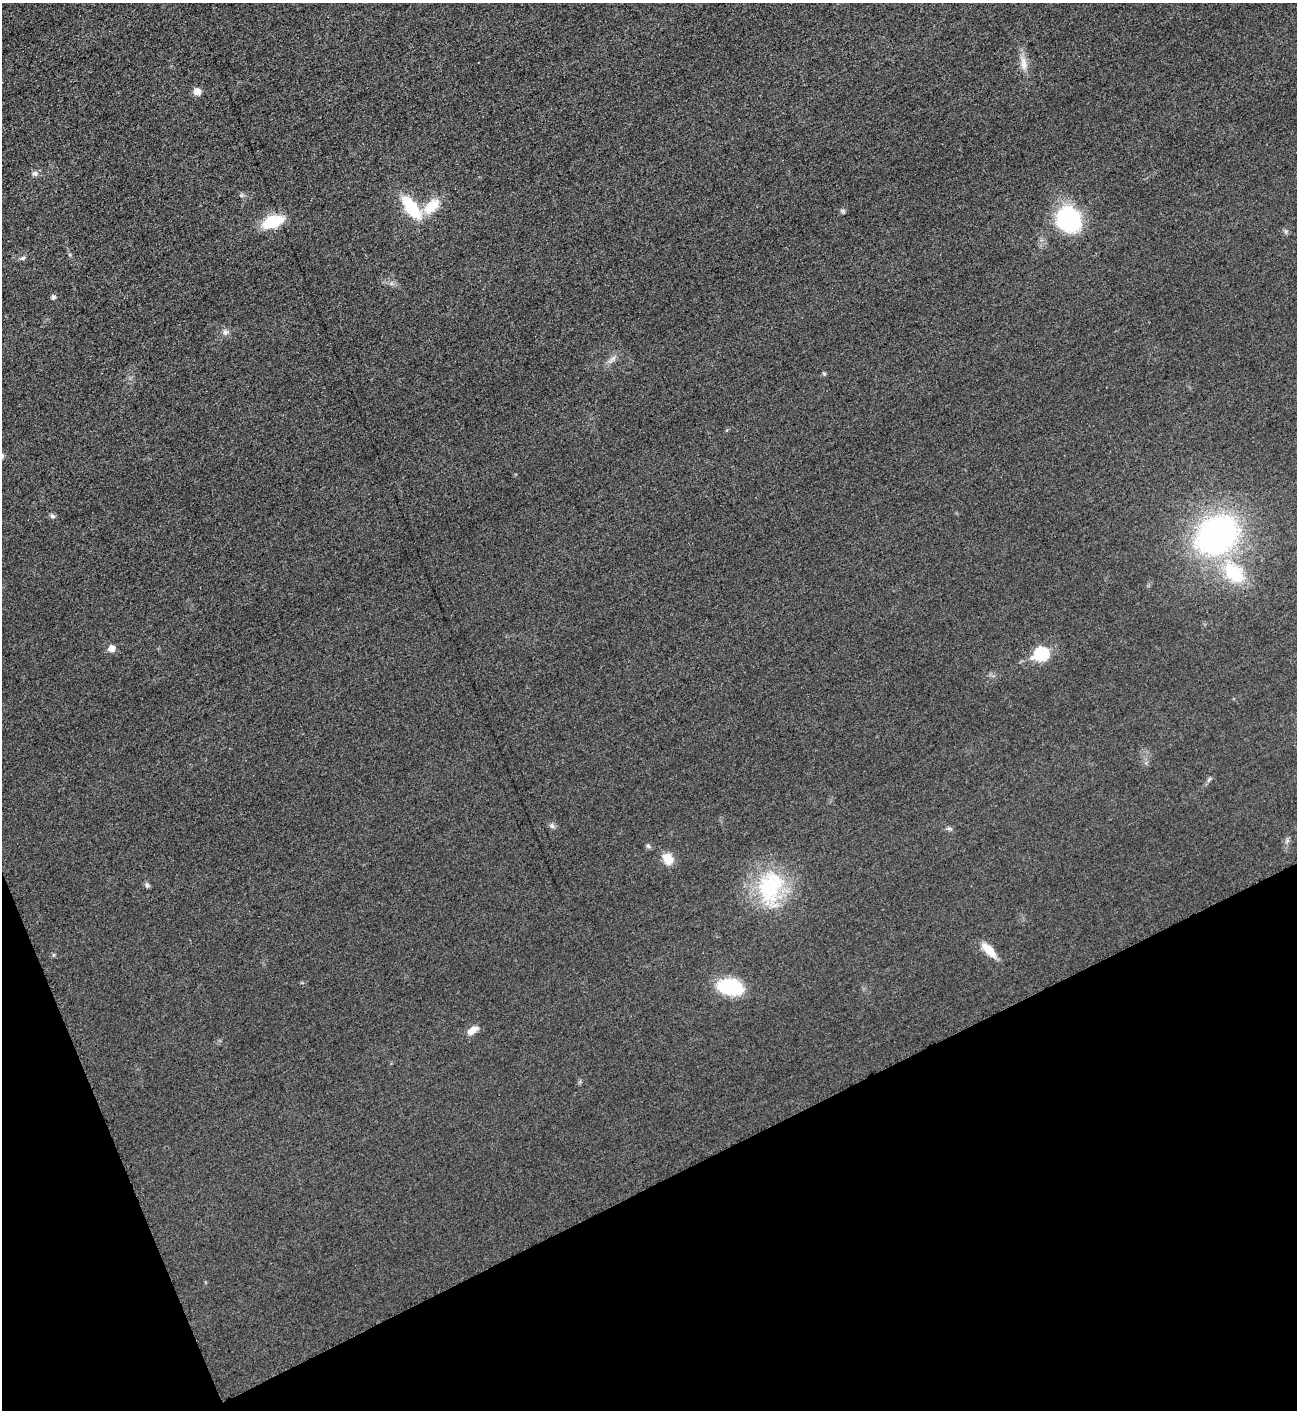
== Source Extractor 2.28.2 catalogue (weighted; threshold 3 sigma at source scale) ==
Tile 14 of 4 x 4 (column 2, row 4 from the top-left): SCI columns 1592-2886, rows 12-1419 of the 5640 x 5651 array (HDU 1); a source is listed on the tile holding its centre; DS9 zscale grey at full resolution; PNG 1299 x 1412 px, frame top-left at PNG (2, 3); no overlay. Shown black and unused: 20% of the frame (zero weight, under 3 of 5 exposures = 1% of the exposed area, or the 3 px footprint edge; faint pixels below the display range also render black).
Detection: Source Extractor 2.28.2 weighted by HDU 2 'WHT'; one run over the whole footprint, this tile lists its part. Background 0.0189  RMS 0.005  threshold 0.0227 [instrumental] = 3 sigma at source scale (4.5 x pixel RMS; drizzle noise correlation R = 1.50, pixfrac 1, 0.05/0.05 arcsec/px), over >= 5 px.
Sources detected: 28; all 28 listed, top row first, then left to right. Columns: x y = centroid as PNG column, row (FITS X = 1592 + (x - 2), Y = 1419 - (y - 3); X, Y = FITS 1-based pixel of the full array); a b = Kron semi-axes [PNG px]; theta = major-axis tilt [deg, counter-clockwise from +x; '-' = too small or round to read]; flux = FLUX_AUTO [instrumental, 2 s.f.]
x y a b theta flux
1023 64 21 8 -84 5.1
197 92 8 7 - 3.9
35 174 8 6 14 1.8
431 206 25 13 42 12
411 208 22 10 -53 28
843 211 6 5 - 0.85
1069 219 25 22 -54 51
273 222 19 10 20 24
22 258 8 5 26 1.1
53 297 5 5 - 1.4
225 332 9 7 46 1.9
613 358 7 4 19 1.4
53 516 7 6 - 1.3
1217 535 37 28 38 160
1234 573 31 20 -48 28
112 648 6 6 - 5.1
1041 654 8 6 21 53
1209 779 8 5 61 1.1
552 826 8 7 - 1.4
949 828 7 4 -1 0.99
1287 841 7 4 19 0.97
648 846 7 5 -18 1.1
668 859 13 10 -57 7.3
147 885 7 6 - 1.1
770 887 47 32 73 45
989 950 22 9 -46 7.3
730 987 28 16 -10 26
472 1030 15 7 34 4.1